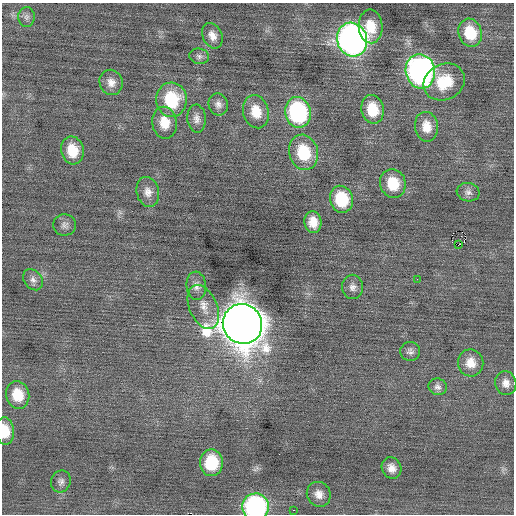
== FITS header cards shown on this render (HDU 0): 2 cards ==
NAXIS1  =                  512 / Axis length
NAXIS2  =                  512 / Axis length

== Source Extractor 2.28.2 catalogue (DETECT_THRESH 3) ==
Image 512 x 512 px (HDU 0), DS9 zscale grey, 1 PNG px = 1 image px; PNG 516 x 516 px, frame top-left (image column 1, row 512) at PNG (2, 3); each listed source drawn as its Kron ellipse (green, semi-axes under 4 px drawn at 4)
Background 0.0103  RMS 0.71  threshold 2.12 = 3 sigma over >= 5 px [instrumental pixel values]
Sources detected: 44; all 44 listed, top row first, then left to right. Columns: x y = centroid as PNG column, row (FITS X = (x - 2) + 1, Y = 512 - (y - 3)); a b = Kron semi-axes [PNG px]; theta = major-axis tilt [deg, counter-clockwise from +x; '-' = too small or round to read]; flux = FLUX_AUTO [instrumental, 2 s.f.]
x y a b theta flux
26 17 10 8 90 180
371 26 17 12 -88 1100
470 33 14 11 -73 1600
212 36 13 9 -65 420
352 40 17 15 -74 28000
199 56 10 7 -13 180
420 71 17 14 -78 17000
111 82 13 11 -69 400
444 82 21 17 27 1700
171 100 17 15 -86 2500
218 104 11 9 -75 260
373 109 14 11 -78 1200
256 112 17 12 -74 960
298 112 15 13 -79 6400
197 119 14 9 -86 290
165 123 16 12 -80 830
426 127 15 11 -81 700
72 150 14 11 -78 1100
304 152 18 14 -74 2000
393 183 14 12 -74 1300
148 192 15 11 -75 430
468 192 11 9 -11 220
341 199 13 11 -76 2000
313 222 11 8 -82 600
65 225 11 10 - 240
458 245 4 2 - 500
417 279 3 2 - 66
33 280 11 8 -52 250
196 286 14 9 -85 330
353 287 12 10 -82 280
203 307 23 14 -67 760
243 324 20 19 - 160000
410 351 10 9 - 200
471 363 13 12 - 670
506 383 12 10 -73 370
438 387 9 8 - 200
18 395 14 11 -74 1100
5 431 14 9 -85 890
211 463 13 11 88 2000
392 468 11 9 -62 400
61 482 11 9 70 230
319 494 13 11 -56 430
255 507 13 13 - 9000
293 510 2 2 - 300
At the frame edge (FLAGS 8, measured only in part): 2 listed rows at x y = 5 431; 255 507